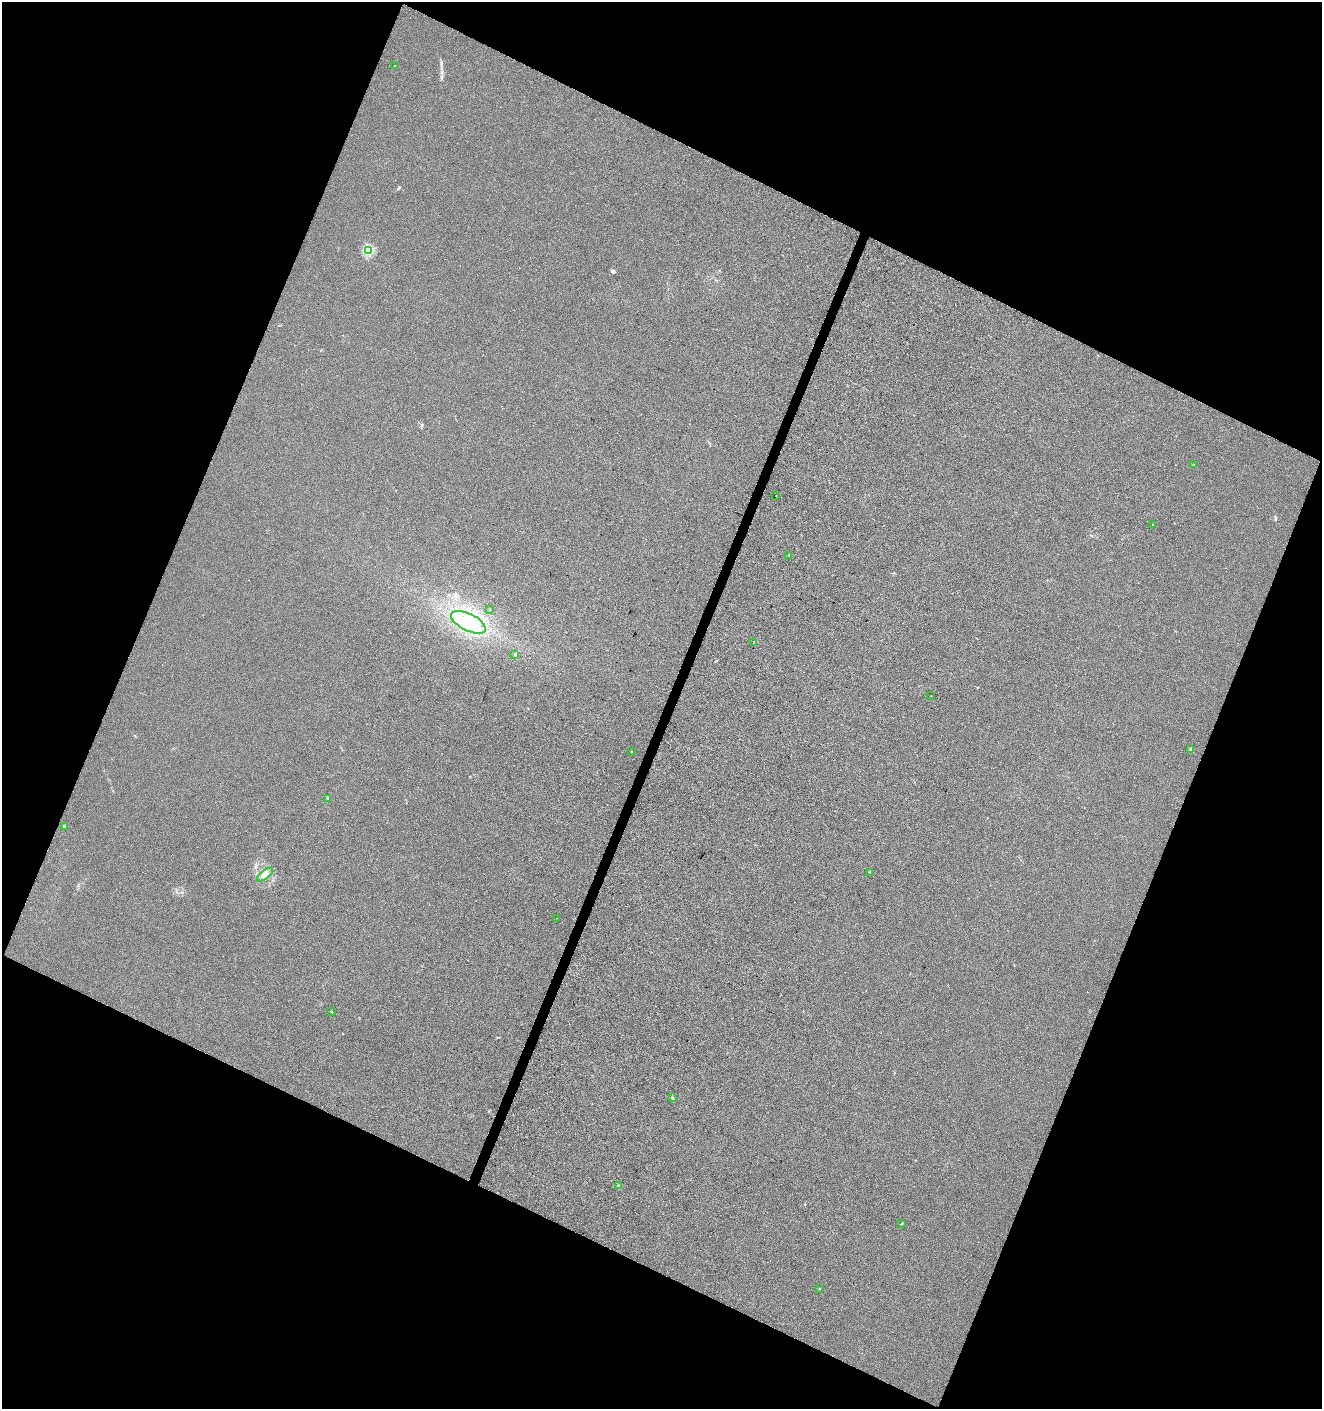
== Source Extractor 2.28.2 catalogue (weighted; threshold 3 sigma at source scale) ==
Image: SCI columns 208-5485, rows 15-5640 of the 5763 x 5641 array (HDU 1 of 3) = the unmasked area's bounding box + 8 px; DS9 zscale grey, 4 x 4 block average (1 PNG px = mean of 4 x 4 image px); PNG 1324 x 1411 px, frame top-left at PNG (2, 2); each listed source drawn as its Kron ellipse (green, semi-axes under 4 px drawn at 4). Shown black and unused: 44% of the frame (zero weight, under 3 of 4 exposures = <1% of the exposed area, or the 3 px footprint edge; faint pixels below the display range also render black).
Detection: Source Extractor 2.28.2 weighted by HDU 2 'WHT'. Background -6.19e-04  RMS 0.0043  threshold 0.0192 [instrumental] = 3 sigma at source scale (4.5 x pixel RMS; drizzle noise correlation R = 1.50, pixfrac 1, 0.0396/0.0396 arcsec/px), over >= 5 px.
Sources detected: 27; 1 inside a brighter object's white glare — neither listed nor drawn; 3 inside a brighter listed object's ellipse — not listed separately; the other 23 listed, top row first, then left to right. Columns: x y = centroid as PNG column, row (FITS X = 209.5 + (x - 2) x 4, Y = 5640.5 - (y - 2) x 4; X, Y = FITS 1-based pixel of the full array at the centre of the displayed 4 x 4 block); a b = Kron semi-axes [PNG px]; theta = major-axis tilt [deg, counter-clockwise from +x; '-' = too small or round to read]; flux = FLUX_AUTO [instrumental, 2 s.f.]
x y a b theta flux
395 66 2 2 - 2.9
368 250 2 2 - 170
1193 464 2 2 - 3
776 496 2 2 - 2.6
1153 525 2 2 - 0.69
789 555 2 2 - 0.83
490 609 2 2 - 1.2
468 622 19 8 -26 78
754 643 2 2 - 0.96
515 655 3 2 - 2
931 696 2 2 - 0.78
1191 749 4 2 - 5.5
631 751 2 2 - 0.6
328 799 3 2 - 2.5
65 827 2 2 - 0.63
870 872 2 2 - 1.2
265 874 9 4 39 23
556 918 2 2 - 0.43
332 1012 2 2 - 1.1
672 1098 2 2 - 9.5
618 1186 3 2 - 3.1
902 1223 3 2 - 1.5
819 1288 2 2 - 0.63
Diffuse or blended objects may show on this block-average render without a row.